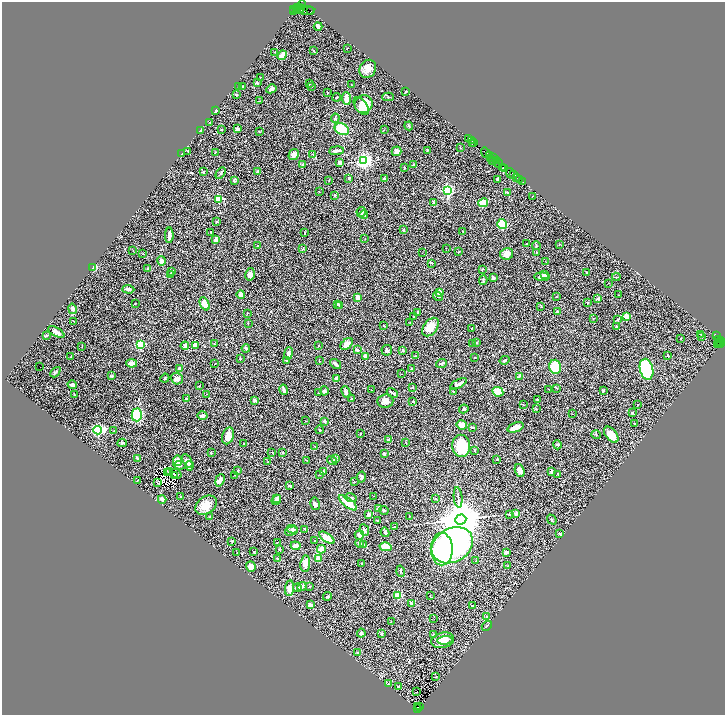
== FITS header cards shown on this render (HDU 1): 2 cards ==
NAXIS1  =                 1446
NAXIS2  =                 1426

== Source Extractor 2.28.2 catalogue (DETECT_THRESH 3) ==
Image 1446 x 1426 px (HDU 1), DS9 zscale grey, zoomed out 1/2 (1 PNG px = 2 x 2 image px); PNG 727 x 717 px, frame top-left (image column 2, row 1426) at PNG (2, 2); each listed source drawn as its Kron ellipse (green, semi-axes under 4 px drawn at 4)
Background 1.58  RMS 0.04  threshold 0.119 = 3 sigma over >= 5 px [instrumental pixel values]
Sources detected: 422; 51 cannot appear on this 1/2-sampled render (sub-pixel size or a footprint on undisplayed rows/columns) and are neither listed nor drawn; the other 371 listed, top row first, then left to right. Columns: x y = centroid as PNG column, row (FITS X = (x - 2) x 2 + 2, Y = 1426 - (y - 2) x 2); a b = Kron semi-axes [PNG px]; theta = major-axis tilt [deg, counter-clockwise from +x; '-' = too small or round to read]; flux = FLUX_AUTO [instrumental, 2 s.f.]
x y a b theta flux
302 4 4 2 - 140
298 8 2 1 - 79
300 8 4 2 - 800
294 10 2 1 - 140
301 10 3 2 - 1600
297 11 3 2 - 1100
307 11 7 2 6 330
310 11 2 1 - 130
293 12 3 1 - 92
318 26 4 3 - 32
347 48 2 1 - 3.9
314 51 3 2 - 3
275 52 2 2 - 2.6
282 55 5 3 - 81
368 69 9 8 - 51
260 77 2 2 - 13
257 83 4 3 - 7.8
309 84 2 2 - 2.5
351 85 3 2 - 4.5
242 86 3 2 - 6
239 87 3 2 - 3.5
312 87 2 2 - 3.6
271 89 5 4 - 29
406 91 4 2 - 4.6
327 92 3 2 - 3.5
236 94 3 2 - 7.6
337 97 4 2 - 5
388 97 6 2 1 6.1
346 99 6 3 -87 77
259 101 2 2 - 2.4
364 104 9 8 - 140
361 106 10 5 -53 84
216 111 3 2 - 16
335 118 4 3 - 12
209 122 2 1 - 1.9
409 126 4 3 - 9
237 129 3 3 - 24
342 129 7 5 -29 210
201 130 3 2 - 30
222 130 2 2 - 4.7
384 130 3 2 - 3.4
259 132 3 2 - 4.7
469 138 2 1 - 110
472 141 3 1 - 110
474 142 2 1 - 61
472 144 2 1 - 70
460 148 2 2 - 3.2
427 150 3 2 - 5.6
336 151 7 2 6 21
396 151 5 4 - 31
188 152 4 3 - 8.1
215 152 3 2 - 4.6
182 153 3 2 - 11
486 153 5 3 - 380
312 154 2 2 - 2.3
294 155 6 4 58 34
489 155 3 2 - 210
493 158 4 1 - 330
490 159 3 1 - 150
494 160 2 1 - 170
497 160 3 1 - 210
364 161 3 3 - 3000
492 161 2 1 - 200
340 162 3 3 - 41
498 163 4 3 - 490
302 165 4 3 - 15
413 165 2 2 - 14
503 167 4 2 - 81
404 168 2 2 - 4.1
505 168 3 1 - 150
258 171 4 3 - 19
203 172 2 2 - 14
221 173 6 2 58 11
510 173 5 2 - 320
514 174 2 1 - 160
349 178 3 2 - 11
517 178 3 1 - 63
384 179 4 3 - 8.6
498 179 3 2 - 27
520 179 2 1 - 41
234 180 4 3 - 6.1
329 180 2 2 - 2.9
523 182 2 1 - 69
447 190 4 3 - 1300
319 192 2 2 - 2.6
507 193 4 3 - 5.8
334 195 3 3 - 4.7
532 196 2 1 - 2.2
218 199 3 3 - 440
434 202 4 3 - 20
483 203 5 3 - 140
361 212 5 4 - 25
364 214 4 3 - 12
217 222 3 3 - 8.1
502 224 5 5 - 340
403 230 4 3 - 7.7
463 231 2 2 - 3.2
211 232 2 2 - 3.2
305 232 3 2 - 3.9
169 235 8 3 89 32
365 239 2 1 - 2.1
216 240 3 3 - 23
527 244 2 1 - 5.7
559 244 2 2 - 11
257 245 3 3 - 9.6
536 245 4 3 - 5.7
446 248 2 1 - 2.2
303 249 3 2 - 5.5
133 251 2 1 - 2.2
459 252 4 2 - 4.5
536 252 3 2 - 3
422 253 2 1 - 7.6
143 254 2 1 - 3
507 254 6 6 - 57
161 261 4 3 - 23
545 261 2 2 - 2.8
432 263 3 2 - 4.2
93 267 3 2 - 57
148 269 4 3 - 10
482 269 2 2 - 8
171 271 3 2 - 7.6
587 272 2 2 - 11
171 274 2 2 - 3.9
250 274 6 5 - 28
545 274 3 3 - 28
542 277 8 3 -2 29
616 277 4 1 - 5.7
493 278 3 2 - 20
483 280 5 2 - 6.4
609 283 3 2 - 2.4
128 289 6 4 -3 18
439 293 3 3 - 63
241 295 4 3 - 61
618 295 2 1 - 2.2
438 296 5 3 - 8
358 297 3 3 - 37
556 297 4 2 - 3.5
598 299 2 2 - 36
135 303 3 2 - 2.7
588 303 3 2 - 4.2
205 304 7 4 -67 73
337 304 3 2 - 10
340 305 2 2 - 3.3
541 307 2 2 - 3.3
72 309 5 4 - 17
418 312 4 2 - 5.3
558 312 2 2 - 18
248 313 2 2 - 2.1
626 316 2 2 - 120
414 317 2 2 - 3.8
593 318 3 3 - 5.7
617 319 4 2 - 6.1
74 321 2 1 - 2.8
410 322 2 1 - 2.1
248 323 2 2 - 2.7
384 326 2 1 - 2.8
430 327 10 6 52 97
617 327 4 2 - 5.4
471 328 2 2 - 4.6
56 332 9 4 -29 28
701 334 2 2 - 3.9
46 335 4 3 - 8.9
716 335 3 1 - 170
702 337 2 1 - 25
681 338 2 1 - 4.2
719 339 4 2 - 450
720 341 5 2 - 830
473 343 2 2 - 3.4
476 343 3 3 - 8.6
719 343 3 1 - 210
214 344 2 2 - 2.6
347 344 7 4 38 46
720 344 2 1 - 140
140 345 3 3 - 580
195 345 3 2 - 64
718 345 3 2 - 370
82 346 3 2 - 3.2
185 346 4 3 - 31
319 346 3 2 - 5.2
246 348 4 3 - 7.3
357 350 3 2 - 16
387 350 5 5 - 16
403 350 4 3 - 8.9
288 353 6 4 78 20
71 356 3 2 - 4.4
415 356 2 2 - 3.4
668 356 3 2 - 4.8
365 357 4 2 - 27
474 357 2 1 - 2.2
240 359 2 2 - 8.7
319 360 3 2 - 4.1
504 360 5 3 - 12
286 361 3 3 - 7.6
131 363 5 4 - 36
441 363 5 3 - 9.1
215 364 3 1 - 2.2
336 364 6 2 -34 17
40 367 2 1 - 28
555 367 7 6 - 300
180 368 2 2 - 49
412 369 3 2 - 4.3
646 369 10 6 -77 910
55 372 6 3 45 11
401 374 2 1 - 1.4
111 376 4 2 - 4.7
520 376 4 3 - 5.9
165 378 5 2 - 6.7
336 378 3 3 - 23
177 379 6 5 - 34
458 384 9 3 30 41
72 385 4 4 - 13
199 386 3 2 - 3.1
413 387 4 1 - 2.8
557 388 4 2 - 5.5
549 389 2 1 - 2
284 390 5 2 - 18
371 390 2 1 - 2
603 390 3 2 - 7
324 391 4 4 - 11
346 392 6 3 -66 22
454 392 3 2 - 12
498 392 6 4 -27 140
319 393 2 2 - 2.9
392 393 6 2 -31 14
206 394 2 1 - 1.9
74 395 3 2 - 2.9
351 398 2 1 - 3.6
187 399 3 2 - 3.1
538 399 3 2 - 7.2
255 401 3 3 - 16
385 401 8 6 6 42
413 401 3 2 - 4.3
523 405 2 1 - 4.3
638 405 2 2 - 2.5
464 409 5 3 - 7.5
536 409 3 2 - 4.3
632 413 3 3 - 9.4
572 414 2 1 - 2
137 415 6 5 - 290
202 416 5 4 - 20
305 421 2 2 - 2.7
325 421 2 2 - 29
634 423 2 2 - 3.6
462 425 5 4 - 66
473 427 4 2 - 4.6
516 427 8 4 22 55
98 430 4 3 - 1400
114 430 2 2 - 2.9
320 430 4 2 - 4.7
361 433 3 2 - 4
596 435 5 2 - 7.1
611 435 9 5 -51 88
228 436 8 5 72 68
388 439 3 3 - 11
406 442 3 2 - 3.5
122 443 4 3 - 12
244 444 3 2 - 5.3
557 445 5 4 - 9.9
315 446 2 2 - 2.8
461 446 11 9 -86 270
474 451 3 2 - 5.7
272 452 3 2 - 3.4
211 453 3 2 - 5.5
283 453 2 2 - 13
384 453 2 2 - 16
138 458 3 2 - 14
335 459 4 3 - 26
497 459 2 2 - 6.6
307 460 2 1 - 2.1
332 460 5 3 - 17
178 461 5 4 - 69
187 461 7 4 -60 42
268 462 2 1 - 2.4
180 465 6 3 -8 16
189 466 4 3 - 37
170 471 2 1 - 0.23
238 471 2 2 - 4.7
520 471 7 4 -70 39
551 471 2 2 - 46
168 472 3 1 - 2.7
324 472 3 3 - 15
176 474 5 2 - 0.58
174 475 2 1 - 2.7
235 475 2 1 - 4
320 475 2 2 - 2.6
558 475 4 2 - 5
361 477 5 4 - 13
137 480 2 1 - 3.5
220 480 6 4 68 24
158 482 3 1 - 5
355 482 2 1 - 2.9
290 486 3 2 - 12
180 496 2 2 - 9.7
373 496 2 1 - 4.2
458 497 10 2 -84 16
277 498 3 2 - 13
350 498 6 3 -14 14
435 498 2 2 - 5.5
162 499 4 3 - 21
276 500 5 4 - 26
348 503 11 4 -38 150
315 504 6 5 - 24
206 505 12 8 35 100
379 508 3 3 - 25
384 510 5 3 - 12
516 513 2 2 - 57
369 514 2 2 - 62
510 514 4 2 - 6.3
409 516 2 2 - 2.5
210 517 3 3 - 10
461 519 5 5 - 33000
552 520 5 3 - 8.3
378 521 3 3 - 5.7
395 527 3 2 - 6.3
292 529 5 3 - 15
305 529 4 2 - 5.8
364 530 6 3 -66 13
291 531 6 3 14 16
385 532 5 3 - 20
560 534 3 2 - 9.7
359 535 5 4 - 28
327 538 9 4 -35 71
232 541 3 2 - 6.5
315 541 2 2 - 2.7
277 542 3 2 - 5
359 543 4 4 - 20
363 545 3 3 - 6.5
452 545 22 16 30 2300
296 546 5 4 - 41
386 547 6 4 -14 140
321 549 4 2 - 110
442 549 16 11 90 1300
279 550 3 2 - 3.5
237 552 3 2 - 2.9
254 552 3 2 - 5.3
506 552 4 3 - 32
278 559 3 3 - 4.9
318 559 3 3 - 56
476 561 3 2 - 4.2
305 563 8 5 82 50
361 564 2 2 - 5.7
508 566 2 2 - 14
251 567 5 5 - 58
401 571 6 2 -73 7.1
309 586 3 3 - 7.3
302 587 5 3 - 11
290 588 8 4 83 47
298 588 4 3 - 10
398 595 3 2 - 390
327 596 4 3 - 7.8
430 596 2 2 - 3.3
412 603 3 2 - 12
310 605 4 3 - 19
472 606 2 2 - 4.3
487 617 2 2 - 36
434 619 2 1 - 2.4
391 622 2 2 - 2.4
487 626 5 2 - 4.8
361 633 4 3 - 16
382 634 4 3 - 5.5
433 635 3 3 - 6.9
443 640 11 7 13 76
445 640 7 3 7 22
357 652 3 3 - 4.8
435 677 2 2 - 4.4
389 684 2 2 - 3.1
399 686 4 3 - 9.7
417 691 2 1 - 23
418 706 2 2 - 96
420 707 2 1 - 150
418 709 3 2 - 650
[51 sub-pixel or undisplayed-footprint detections neither listed nor drawn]